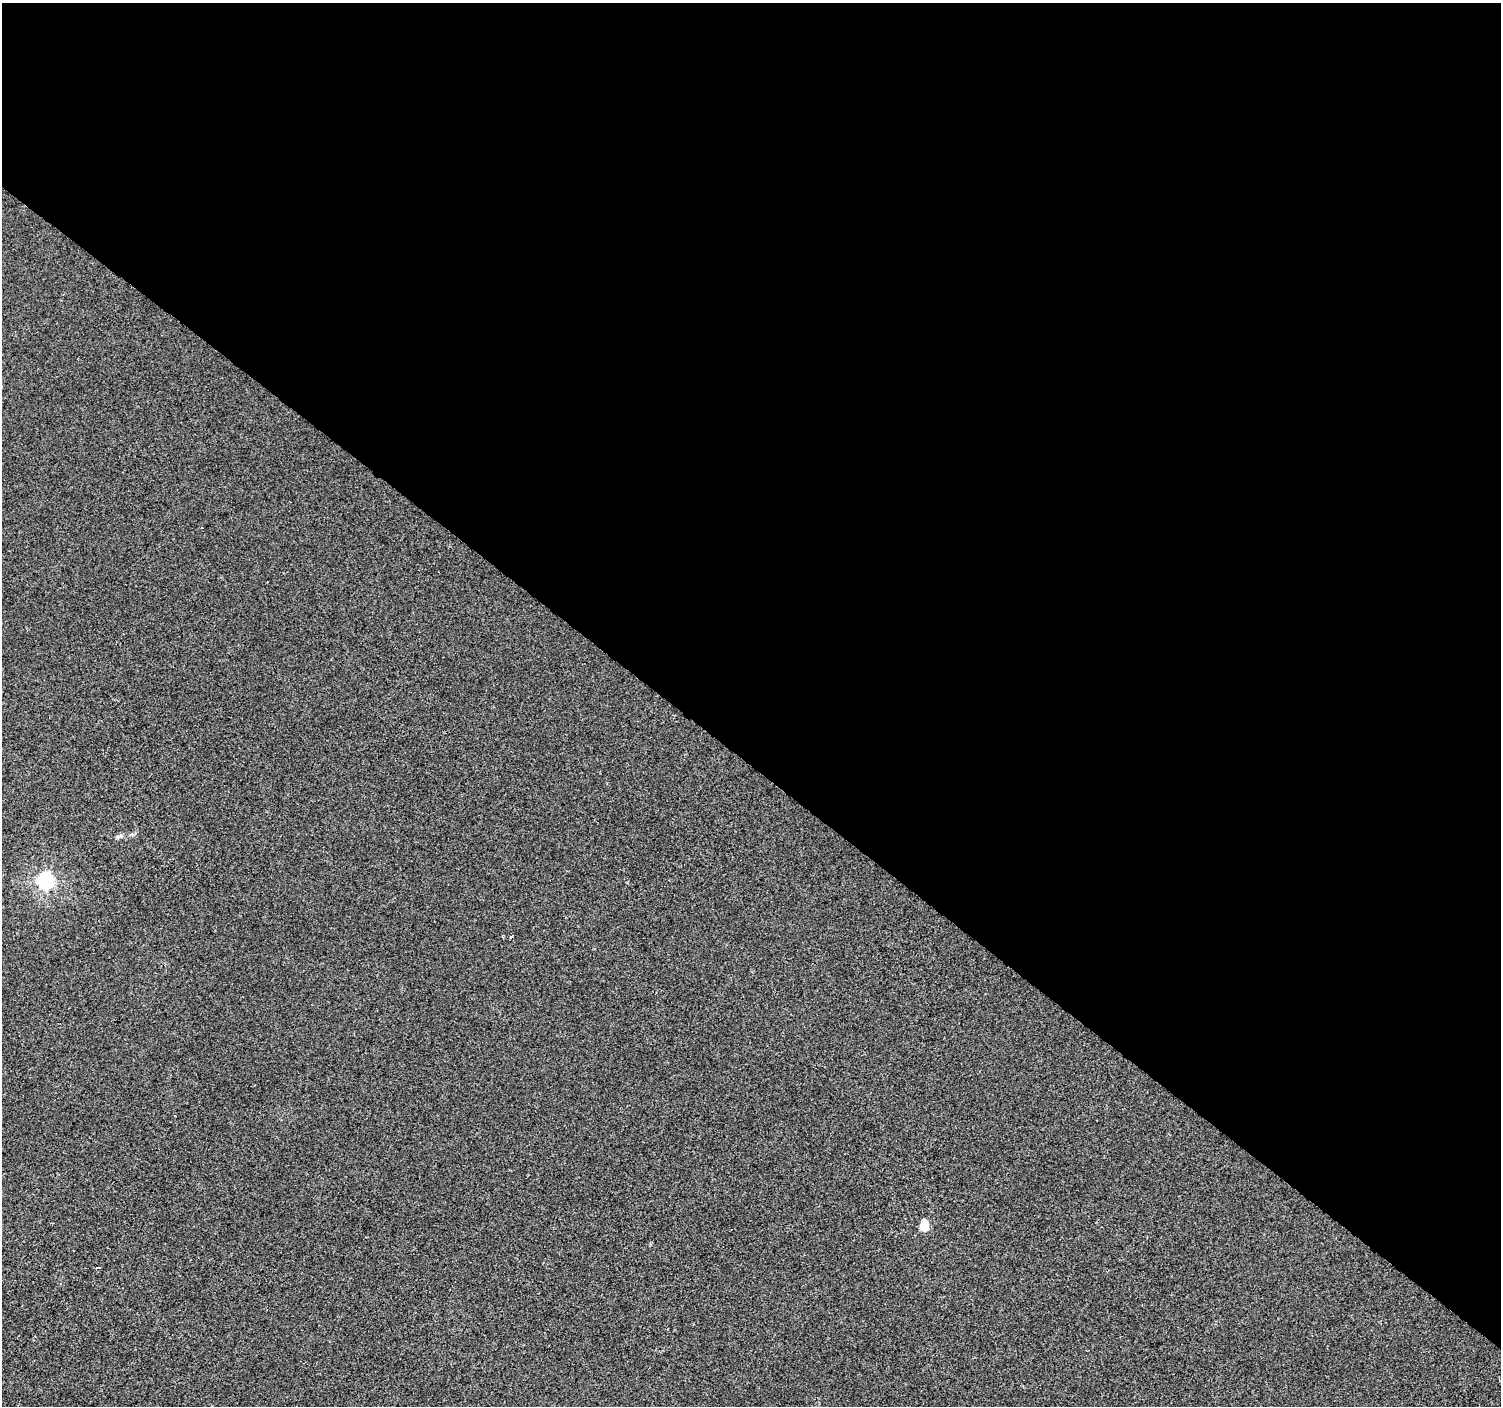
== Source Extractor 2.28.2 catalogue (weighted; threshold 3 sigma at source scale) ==
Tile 3 of 4 x 4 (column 3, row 1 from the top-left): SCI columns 3000-4498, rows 4387-5790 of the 6010 x 6031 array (HDU 1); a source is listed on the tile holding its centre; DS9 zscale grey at full resolution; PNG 1503 x 1408 px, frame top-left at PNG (2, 3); no overlay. Shown black and unused: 54% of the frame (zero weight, under 2 of 3 exposures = <1% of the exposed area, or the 3 px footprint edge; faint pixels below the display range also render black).
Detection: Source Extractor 2.28.2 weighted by HDU 2 'WHT'; one run over the whole footprint, this tile lists its part. Background 8.56e-04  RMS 0.0048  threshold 0.0217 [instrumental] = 3 sigma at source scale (4.5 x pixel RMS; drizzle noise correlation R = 1.50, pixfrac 1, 0.0396/0.0396 arcsec/px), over >= 5 px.
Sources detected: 5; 1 cosmic-ray / hot-pixel residue — not listed; the other 4 listed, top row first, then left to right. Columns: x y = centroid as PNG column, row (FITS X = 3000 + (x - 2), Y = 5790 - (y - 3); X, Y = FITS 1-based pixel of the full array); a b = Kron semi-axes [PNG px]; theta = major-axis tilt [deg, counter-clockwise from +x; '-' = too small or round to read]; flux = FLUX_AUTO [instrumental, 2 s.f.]
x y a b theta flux
120 836 12 5 17 1.5
46 881 7 6 - 140
924 1225 5 5 - 21
97 1268 3 3 - 1.9